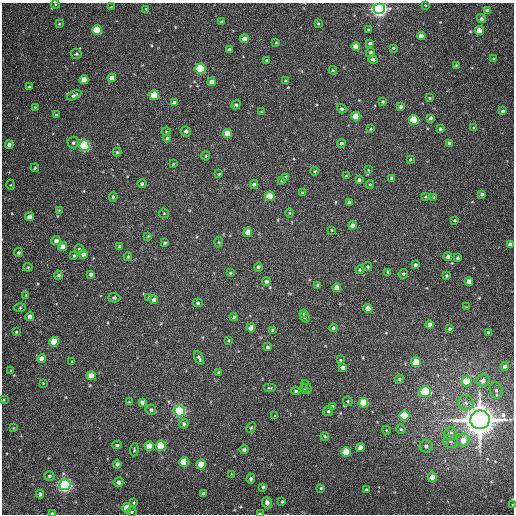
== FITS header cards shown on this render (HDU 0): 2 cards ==
NAXIS1  =                  512
NAXIS2  =                  512

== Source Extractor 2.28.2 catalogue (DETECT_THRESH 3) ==
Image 512 x 512 px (HDU 0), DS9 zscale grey, 1 PNG px = 1 image px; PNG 516 x 516 px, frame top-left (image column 1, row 512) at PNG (2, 3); each listed source drawn as its Kron ellipse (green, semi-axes under 4 px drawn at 4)
Background 353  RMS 8.1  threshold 24.2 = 3 sigma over >= 5 px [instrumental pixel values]
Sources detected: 215; all 215 listed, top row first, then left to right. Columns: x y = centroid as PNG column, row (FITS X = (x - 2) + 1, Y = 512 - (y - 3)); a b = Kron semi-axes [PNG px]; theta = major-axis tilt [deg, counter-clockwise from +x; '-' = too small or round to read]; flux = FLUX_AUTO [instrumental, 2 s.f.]
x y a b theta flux
55 4 4 3 - 5.2e+02
425 5 3 2 - 5.1e+02
111 7 4 2 - 3.5e+02
146 9 3 3 - 6.5e+02
379 9 5 5 - 2.7e+05
487 10 4 4 - 2.8e+03
482 19 4 4 - 1.4e+03
222 22 3 3 - 8.6e+02
318 23 3 3 - 6.1e+02
59 24 4 3 - 5.0e+02
97 30 5 5 - 2.9e+04
368 30 3 2 - 5.2e+02
479 31 4 4 - 1.0e+04
421 36 4 4 - 5.0e+03
244 39 4 4 - 4.2e+03
276 42 3 3 - 4.6e+02
370 43 3 3 - 1.2e+03
356 46 4 4 - 5.2e+03
393 48 3 2 - 5.5e+02
229 50 4 4 - 1.7e+03
370 52 4 4 - 1.1e+03
76 54 5 5 - 8.6e+02
493 59 4 2 - 4.3e+02
266 60 3 2 - 4.9e+02
373 60 5 3 - 1.5e+03
456 65 3 2 - 4.2e+02
200 69 5 5 - 5.2e+04
333 70 4 3 - 5.2e+02
112 78 4 4 - 4.6e+03
84 80 4 4 - 8.8e+03
285 81 4 3 - 6.2e+02
212 82 4 4 - 4.4e+03
29 87 3 3 - 6.9e+02
74 95 8 4 26 1.5e+03
154 95 5 5 - 2.1e+04
429 98 4 3 - 5.9e+02
383 102 4 4 - 7.2e+02
175 103 4 4 - 3.7e+03
236 105 5 4 - 9.3e+02
401 106 3 3 - 1.5e+03
35 107 4 4 - 6.8e+02
342 109 5 4 - 8.9e+02
502 111 4 4 - 1.4e+03
261 112 3 3 - 4.8e+02
56 115 4 3 - 9.0e+02
356 116 4 4 - 1.5e+04
431 118 3 3 - 1.4e+03
414 120 5 5 - 2.6e+04
474 128 3 3 - 6.5e+02
371 129 4 3 - 6.4e+02
440 129 3 3 - 7.3e+02
186 131 5 5 - 1.7e+03
166 132 4 4 - 5.6e+02
228 133 4 4 - 1.2e+04
167 138 4 4 - 8.4e+02
73 143 6 5 - 1.1e+03
341 143 4 4 - 1.2e+03
449 143 4 4 - 2.1e+03
9 145 4 4 - 2.3e+03
84 146 5 5 - 7.5e+04
117 152 4 4 - 6.1e+02
206 156 4 4 - 5.4e+02
410 159 3 3 - 5.8e+02
173 164 3 3 - 4.7e+02
35 168 4 3 - 6.8e+02
368 170 3 3 - 3.5e+02
315 171 4 4 - 6.1e+02
219 174 3 2 - 4.1e+02
346 176 3 3 - 4.7e+02
286 177 4 4 - 1.2e+03
392 179 4 3 - 1.5e+03
282 180 4 3 - 6.3e+02
359 180 4 3 - 1.1e+03
142 184 5 4 - 1.3e+03
254 184 4 4 - 1.3e+03
370 184 4 3 - 6.9e+02
11 185 5 3 - 4.8e+02
302 193 4 4 - 6.6e+02
482 194 3 3 - 1.0e+03
270 196 5 4 - 1.1e+04
425 196 3 3 - 6.5e+02
113 197 5 4 - 7.6e+02
434 197 3 3 - 8.8e+02
349 202 4 4 - 1.4e+03
59 210 3 3 - 5.1e+02
164 213 5 4 - 6.2e+02
290 213 4 3 - 5.3e+02
29 217 4 4 - 3.5e+03
455 220 3 3 - 6.8e+02
352 225 4 4 - 2.7e+03
332 230 4 2 - 3.5e+02
248 232 4 4 - 5.1e+03
148 236 4 3 - 4.7e+02
56 241 4 4 - 2.6e+03
219 242 5 3 - 5.1e+02
165 243 3 3 - 7.0e+02
510 244 4 4 - 2.6e+03
63 247 4 4 - 6.1e+03
120 247 4 4 - 1.7e+03
79 249 4 4 - 9.2e+02
19 253 4 4 - 1.1e+03
83 254 4 4 - 2.5e+03
74 256 4 3 - 6.4e+02
448 256 4 4 - 2.1e+03
128 257 4 4 - 7.4e+02
458 258 3 3 - 1.1e+03
415 265 4 4 - 1.0e+03
28 267 4 4 - 5.4e+02
258 267 5 4 - 1.2e+03
368 267 5 4 - 7.1e+02
360 270 4 4 - 6.2e+02
388 272 3 3 - 5.0e+02
230 273 3 3 - 5.4e+02
91 274 4 4 - 1.8e+03
403 274 5 4 - 9.7e+02
59 275 4 4 - 1.2e+03
447 276 4 3 - 7.0e+02
266 281 4 4 - 1.1e+03
469 281 4 4 - 3.4e+03
318 285 4 3 - 1.4e+03
337 288 4 4 - 5.6e+03
26 295 4 2 - 3.4e+02
149 297 4 3 - 5.2e+02
114 298 6 5 - 1.1e+03
154 300 4 4 - 2.7e+03
198 303 5 4 - 8.9e+02
466 307 4 4 - 4.7e+02
20 308 5 4 - 5.8e+02
368 309 4 4 - 7.3e+03
303 314 3 2 - 3.5e+02
30 317 4 4 - 4.2e+03
234 317 4 4 - 7.5e+02
305 317 5 3 - 6.2e+02
430 325 4 4 - 2.4e+03
251 328 4 4 - 6.2e+03
333 328 4 4 - 1.1e+03
450 329 4 3 - 8.6e+02
273 330 4 3 - 1.2e+03
16 332 3 3 - 6.0e+02
488 333 3 3 - 1.0e+03
228 340 4 2 - 4.2e+02
54 342 5 4 - 1.8e+04
267 347 3 3 - 9.1e+02
42 358 4 4 - 5.1e+03
199 358 7 3 -67 1.1e+03
340 360 3 3 - 5.1e+02
72 361 4 3 - 5.3e+02
416 362 5 5 - 2.2e+04
505 366 4 4 - 2.1e+03
343 368 4 4 - 2.0e+03
11 370 4 3 - 5.4e+02
219 373 4 4 - 7.8e+02
91 376 4 4 - 7.1e+03
399 379 4 3 - 7.8e+02
466 381 5 5 - 2.0e+04
483 381 6 6 - 3.2e+03
43 383 3 3 - 4.1e+02
306 387 7 3 -64 6.1e+02
269 388 6 3 0 5.9e+02
304 389 5 3 - 5.1e+02
496 390 8 6 -76 1.6e+03
296 391 4 3 - 7.2e+02
425 391 6 5 - 3.4e+04
4 400 3 3 - 5.6e+02
348 401 5 4 - 7.4e+02
129 402 3 3 - 5.5e+02
142 402 4 4 - 2.0e+03
363 403 5 5 - 2.7e+04
466 403 7 7 - 2.4e+03
332 406 4 4 - 1.2e+03
151 410 5 5 - 1.3e+03
180 411 5 5 - 1.1e+05
328 411 5 5 - 7.8e+02
275 416 4 4 - 5.1e+02
404 416 5 5 - 2.4e+04
480 420 10 9 - 1.5e+06
184 424 5 4 - 1.3e+03
13 428 4 2 - 3.6e+02
251 428 6 4 62 6.1e+02
401 429 4 4 - 8.0e+02
386 430 4 3 - 3.7e+02
450 434 6 6 - 3.6e+03
325 436 4 3 - 6.2e+02
463 440 6 6 - 6.7e+03
451 441 7 6 - 1.7e+03
117 445 4 3 - 9.1e+02
149 446 4 4 - 8.8e+03
161 446 5 5 - 3.1e+04
426 446 6 6 - 1.7e+03
361 447 4 4 - 3.9e+03
134 450 7 4 84 8.3e+02
244 450 4 4 - 1.1e+03
346 452 5 4 - 1.7e+04
184 462 5 4 - 1.6e+04
117 464 4 4 - 1.8e+03
201 464 5 4 - 1.1e+04
231 474 4 4 - 4.3e+02
49 476 5 5 - 1.1e+03
432 477 5 4 - 5.7e+03
251 479 5 4 - 1.1e+03
118 482 5 5 - 2.0e+03
65 485 5 5 - 2.0e+05
263 487 4 3 - 8.5e+02
321 488 3 3 - 6.4e+02
366 490 3 2 - 6.2e+02
203 493 3 3 - 1.3e+03
40 494 4 4 - 1.6e+03
282 501 3 3 - 7.9e+02
134 503 4 3 - 5.7e+02
267 503 5 4 - 2.6e+03
513 505 3 2 - 6.0e+02
127 508 4 4 - 9.1e+03
132 512 5 5 - 9.5e+02
52 513 3 2 - 1.0e+03
260 514 4 2 - 1.1e+03
At the frame edge (FLAGS 8, measured only in part): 6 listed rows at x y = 55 4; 379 9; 4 400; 513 505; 52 513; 260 514